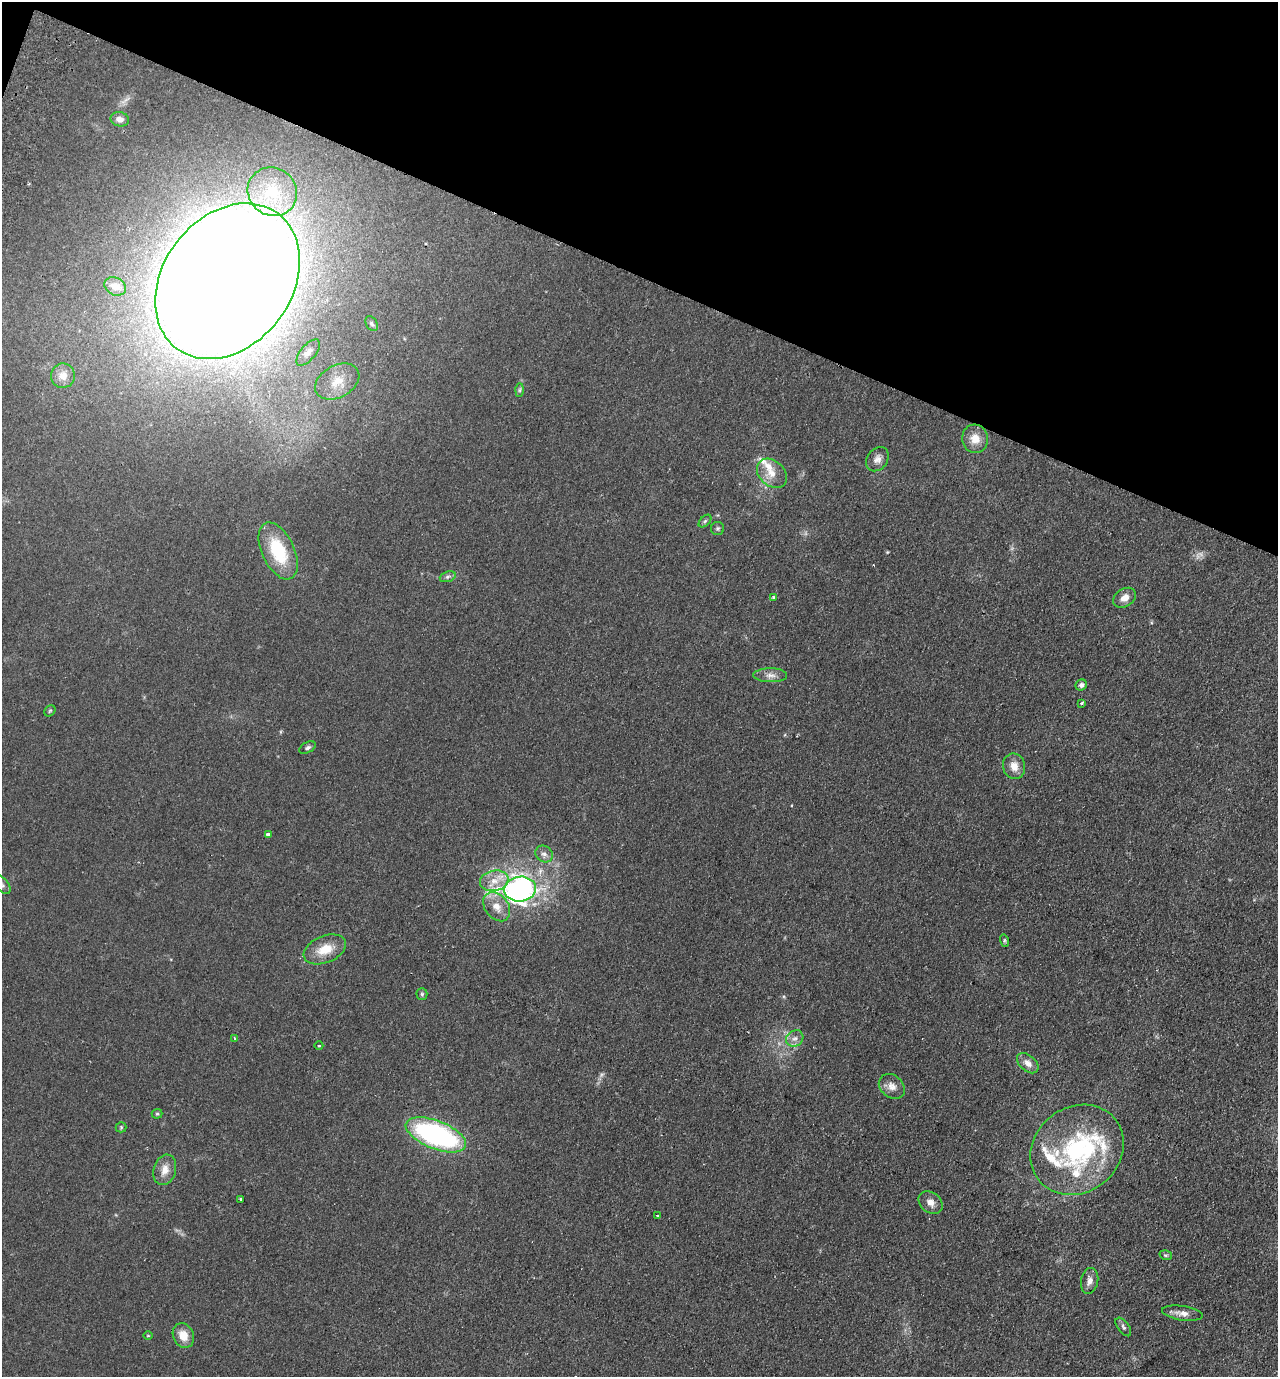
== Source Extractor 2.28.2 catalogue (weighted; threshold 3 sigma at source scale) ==
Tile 2 of 4 x 4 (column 2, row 1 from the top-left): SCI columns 1601-2876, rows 4150-5524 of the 5623 x 5549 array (HDU 1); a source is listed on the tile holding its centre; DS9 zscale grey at full resolution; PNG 1280 x 1379 px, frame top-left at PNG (2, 2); each listed source drawn as its Kron ellipse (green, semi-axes under 4 px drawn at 4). Shown black and unused: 20% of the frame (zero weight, under 2 of 3 exposures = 3% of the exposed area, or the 3 px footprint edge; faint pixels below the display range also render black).
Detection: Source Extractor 2.28.2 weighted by HDU 2 'WHT'; one run over the whole footprint, this tile lists its part. Background 0.123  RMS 0.011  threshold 0.05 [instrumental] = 3 sigma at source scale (4.5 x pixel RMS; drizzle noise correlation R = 1.50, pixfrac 1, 0.05/0.05 arcsec/px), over >= 5 px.
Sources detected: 59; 2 too faint to see at this stretch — neither listed nor drawn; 5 inside a brighter listed object's ellipse — not listed separately; the other 52 listed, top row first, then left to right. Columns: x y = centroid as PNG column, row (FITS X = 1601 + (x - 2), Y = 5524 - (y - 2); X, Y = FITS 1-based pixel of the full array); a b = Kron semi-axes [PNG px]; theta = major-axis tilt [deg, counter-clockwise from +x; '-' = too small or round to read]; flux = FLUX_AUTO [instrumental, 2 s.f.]
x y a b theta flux
120 119 9 7 -12 6.9
272 192 25 23 -38 53
227 281 84 64 53 5200
115 286 11 8 -28 7.1
372 324 8 5 -60 2.1
308 352 16 7 50 6.8
63 376 12 12 - 11
337 381 24 16 29 22
519 390 7 4 89 2
975 439 14 13 - 14
877 459 13 10 53 6.7
772 473 17 12 -42 14
705 521 7 4 45 2.1
718 528 6 6 - 2.3
278 551 30 16 -65 54
448 577 8 5 20 2.7
773 597 4 3 - 1.8
1125 598 12 9 33 8.5
770 675 17 7 -1 7
1081 685 6 5 - 3.6
1082 703 3 3 - 1.6
50 711 6 5 - 1.5
307 748 9 5 29 3
1014 766 13 11 -78 11
268 834 4 3 - 4.8
544 854 9 8 - 4.8
494 881 14 10 11 14
2 885 11 6 -51 3.3
520 889 16 12 7 380
497 907 16 11 -51 14
1005 941 6 4 -72 1.5
325 949 22 13 23 21
422 994 5 5 - 1.8
234 1038 3 3 - 2
795 1038 9 7 37 5.6
319 1045 4 3 - 1.1
1028 1063 12 8 -41 7.6
892 1086 14 11 -41 8.6
157 1114 5 5 - 1.7
121 1127 5 5 - 1.4
436 1135 32 14 -22 210
1077 1150 49 42 38 140
165 1170 15 11 73 11
241 1199 4 3 - 2
930 1203 13 10 -38 7.6
657 1215 3 2 - 0.98
1166 1255 6 4 -18 1.7
1090 1281 13 8 80 6.8
1182 1313 21 7 -8 8.2
1123 1327 11 5 -53 2.9
148 1336 5 3 - 0.9
183 1336 13 10 -66 15
Isophote crosses this tile's border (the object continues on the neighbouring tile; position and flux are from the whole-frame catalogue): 1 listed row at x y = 2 885